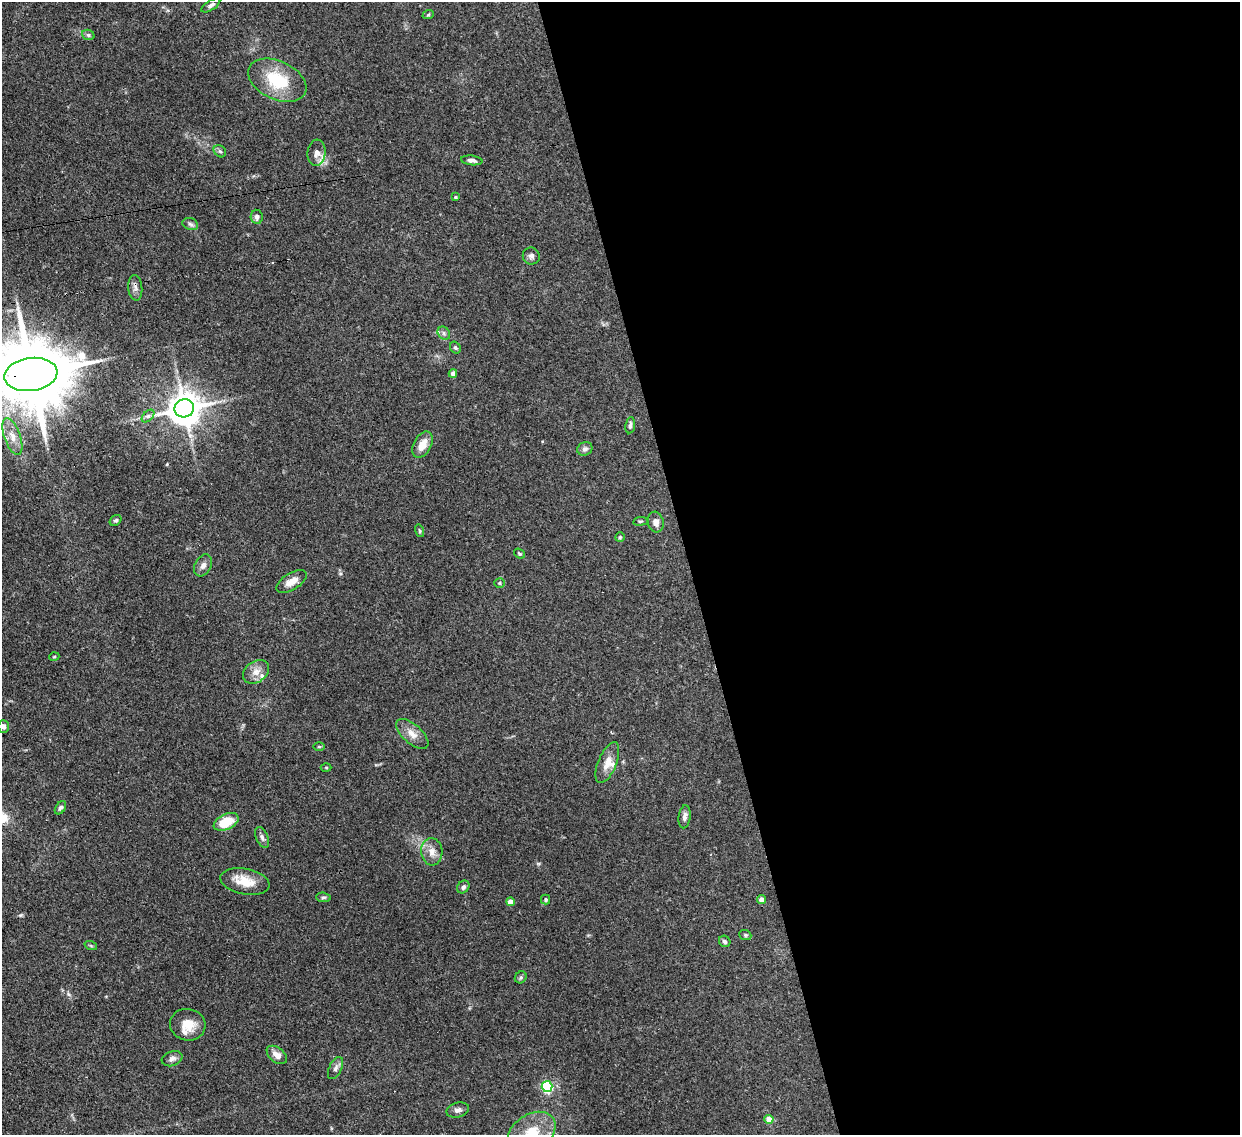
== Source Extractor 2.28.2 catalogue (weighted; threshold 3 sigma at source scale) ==
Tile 8 of 4 x 4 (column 4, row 2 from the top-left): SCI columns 3787-5024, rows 2485-3617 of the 5105 x 5088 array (HDU 1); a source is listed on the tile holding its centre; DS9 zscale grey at full resolution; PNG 1242 x 1137 px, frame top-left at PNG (2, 2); each listed source drawn as its Kron ellipse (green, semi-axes under 4 px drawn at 4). Shown black and unused: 44% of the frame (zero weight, under 3 of 4 exposures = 9% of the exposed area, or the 3 px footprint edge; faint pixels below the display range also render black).
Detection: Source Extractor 2.28.2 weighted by HDU 2 'WHT'; one run over the whole footprint, this tile lists its part. Background 0.146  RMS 0.0052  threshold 0.0234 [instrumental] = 3 sigma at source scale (4.5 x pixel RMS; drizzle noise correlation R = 1.50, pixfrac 1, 0.05/0.05 arcsec/px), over >= 5 px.
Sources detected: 63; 2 inside a brighter listed object's ellipse — not listed separately; the other 61 listed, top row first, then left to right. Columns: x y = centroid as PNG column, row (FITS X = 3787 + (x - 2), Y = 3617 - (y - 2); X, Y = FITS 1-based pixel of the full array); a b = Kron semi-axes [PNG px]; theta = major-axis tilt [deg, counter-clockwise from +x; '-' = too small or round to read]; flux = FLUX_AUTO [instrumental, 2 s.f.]
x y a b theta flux
211 5 11 4 33 1.5
428 15 6 3 19 0.56
88 35 6 5 - 1
277 80 31 19 -25 23
220 151 7 5 -42 0.94
317 153 13 9 84 3.7
472 160 11 5 -7 1.8
455 197 4 3 - 0.57
257 217 7 6 - 1.8
190 224 8 5 -19 1.3
531 256 9 8 - 1.8
135 288 13 7 -85 2.3
444 333 7 5 -48 1.3
455 347 6 5 - 0.9
31 374 27 16 7 6600
453 374 4 4 - 3.3
184 408 9 9 - 1000
148 416 7 4 44 1.2
630 425 8 5 81 1.4
12 437 19 8 -70 5.5
422 445 14 8 62 6
585 449 8 6 25 1.7
116 520 6 5 - 0.99
640 521 7 3 8 0.68
656 522 10 8 -75 2.8
420 531 6 4 -75 0.7
620 537 5 4 - 0.71
519 554 6 4 -38 0.69
203 565 12 8 60 2.4
291 581 17 8 32 5.1
499 583 5 5 - 0.85
54 657 5 3 - 0.49
256 672 14 10 36 4.5
3 727 6 5 - 1.8
412 734 20 9 -41 4.8
319 747 6 4 0 0.53
607 763 22 9 68 5.4
326 768 5 3 - 0.52
60 808 7 5 56 1.2
685 817 11 6 84 2.2
226 822 13 7 26 14
262 837 11 6 -67 1.7
432 852 14 10 -84 4.4
245 882 25 12 -11 9.3
463 887 7 5 49 1.5
323 897 7 4 -4 0.98
546 899 5 4 - 0.86
762 899 4 4 - 4.3
510 902 4 4 - 4.7
745 935 6 5 - 0.81
725 941 6 5 - 1.4
91 946 6 4 -19 0.62
521 977 6 5 - 0.94
188 1025 18 16 -12 8.4
277 1055 11 7 -39 3.6
172 1059 10 7 19 1.9
335 1068 12 6 64 2
547 1086 5 5 - 59
458 1110 11 7 15 2
769 1119 4 4 - 7
531 1132 26 18 33 15
Overlapping masked pixels (flux is a lower limit): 1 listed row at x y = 31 374
Isophote crosses this tile's border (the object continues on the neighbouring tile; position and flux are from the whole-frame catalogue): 2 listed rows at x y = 31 374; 531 1132